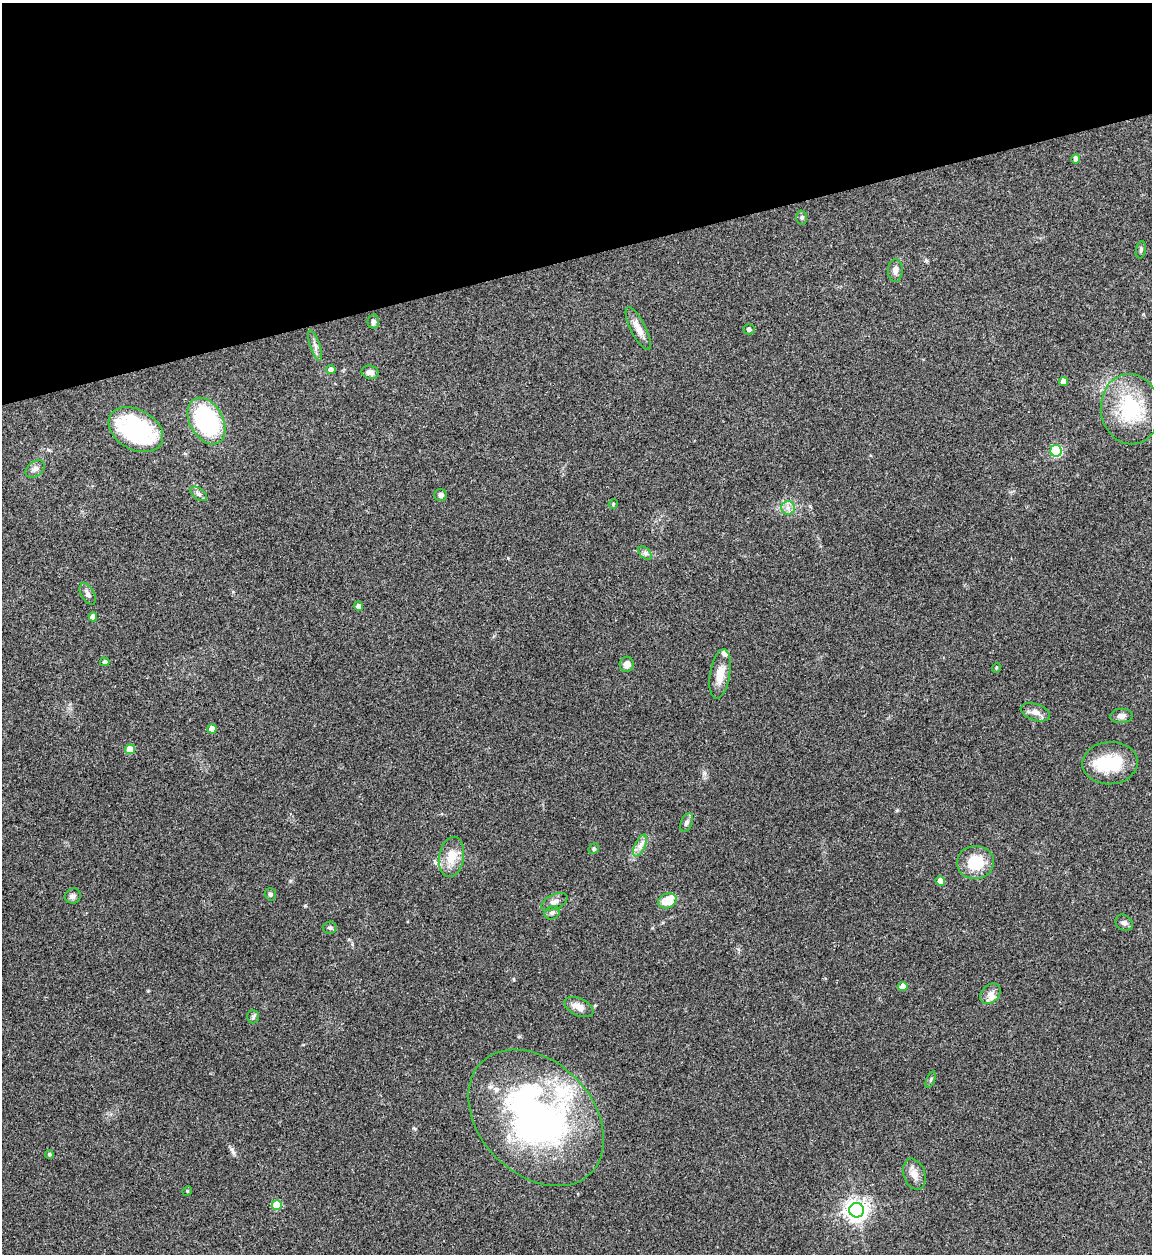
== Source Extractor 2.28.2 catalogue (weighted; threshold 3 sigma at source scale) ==
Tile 3 of 4 x 4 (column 3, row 1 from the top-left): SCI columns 2554-3703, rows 3759-5010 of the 4992 x 5013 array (HDU 1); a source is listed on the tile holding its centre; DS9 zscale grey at full resolution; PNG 1154 x 1256 px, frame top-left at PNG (2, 3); each listed source drawn as its Kron ellipse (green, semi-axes under 4 px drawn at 4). Shown black and unused: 20% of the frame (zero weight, under 3 of 4 exposures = <1% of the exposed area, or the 3 px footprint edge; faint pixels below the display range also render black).
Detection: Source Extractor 2.28.2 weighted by HDU 2 'WHT'; one run over the whole footprint, this tile lists its part. Background 0.0521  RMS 0.0049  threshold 0.022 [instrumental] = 3 sigma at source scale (4.5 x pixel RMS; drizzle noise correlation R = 1.50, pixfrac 1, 0.05/0.05 arcsec/px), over >= 5 px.
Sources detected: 62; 1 inside a brighter object's white glare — neither listed nor drawn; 4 inside a brighter listed object's ellipse — not listed separately; the other 57 listed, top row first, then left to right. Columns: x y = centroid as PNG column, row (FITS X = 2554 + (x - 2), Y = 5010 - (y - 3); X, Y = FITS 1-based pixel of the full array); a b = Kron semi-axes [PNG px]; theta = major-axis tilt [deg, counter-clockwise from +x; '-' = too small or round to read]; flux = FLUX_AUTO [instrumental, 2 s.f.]
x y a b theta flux
1076 159 5 4 - 1.8
802 218 7 5 88 0.9
1141 250 9 5 78 1
895 270 11 7 88 2.1
373 322 7 5 81 1.4
638 329 23 7 -63 5
749 329 5 5 - 1.1
315 345 16 5 -72 2
331 370 5 4 - 2.5
370 372 8 6 -13 2.5
1063 382 4 4 - 4.9
1130 409 35 29 -84 32
206 421 25 16 -61 53
136 430 29 20 -30 58
1056 451 6 5 - 41
35 469 11 7 38 1.9
198 494 10 5 -37 1.5
441 495 6 6 - 1.5
613 504 5 4 - 0.47
788 508 7 6 - 2
645 553 8 5 -45 1.3
88 594 12 6 -61 1.8
358 606 4 4 - 1.7
93 617 4 4 - 3.1
105 662 4 4 - 1.1
627 664 7 7 - 2.9
996 668 5 3 - 0.45
720 674 25 10 81 6.9
1035 712 15 8 -19 3.6
1121 716 11 7 2 2.2
212 729 4 4 - 4.2
130 749 5 5 - 11
1110 763 27 21 4 22
687 822 10 5 67 1.5
640 845 12 5 64 2.4
594 849 6 5 - 0.71
451 857 20 12 80 8.4
975 862 18 16 4 16
940 881 5 4 - 6.9
270 894 6 5 - 0.88
73 896 8 7 - 1.6
667 901 9 7 22 11
554 902 14 7 25 2.3
552 913 8 6 27 1.4
1124 923 9 7 -38 1.6
330 928 7 6 - 1.1
903 987 4 4 - 5
990 994 11 8 45 2.9
579 1007 15 8 -25 4.3
253 1017 7 5 -90 0.93
931 1080 9 3 69 0.7
536 1118 78 56 -46 180
49 1154 4 4 - 0.89
914 1174 16 11 -71 4.1
187 1191 5 4 - 0.46
277 1205 5 5 - 16
857 1210 7 7 - 340
Unlisted compact peaks at least as high as the median listed source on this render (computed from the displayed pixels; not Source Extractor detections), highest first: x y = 704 773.